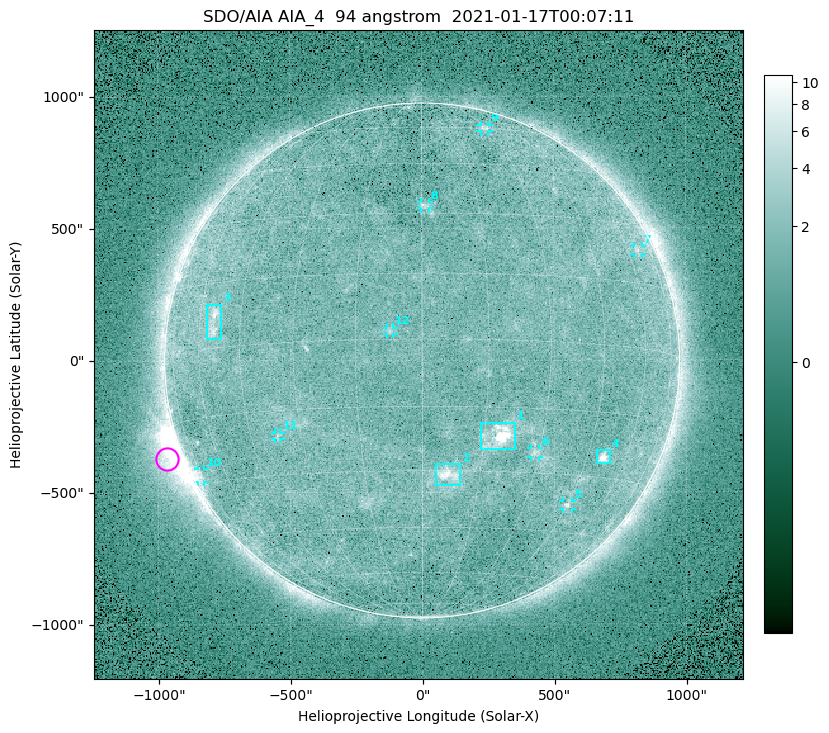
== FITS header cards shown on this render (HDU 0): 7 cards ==
TELESCOP= 'SDO/AIA '
INSTRUME= 'AIA_4   '
WAVELNTH=                   94
WAVEUNIT= 'angstrom'
DATE-OBS= '2021-01-17T00:07:11.12'
CTYPE1  = 'HPLN-TAN'
CTYPE2  = 'HPLT-TAN'

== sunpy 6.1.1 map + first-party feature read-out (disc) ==
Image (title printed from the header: SDO/AIA AIA_4  94 angstrom  2021-01-17T00:07:11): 512 x 512 px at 4.8 arcsec/px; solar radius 976 arcsec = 203 px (full disc in frame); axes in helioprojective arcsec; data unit not stated in the header (colour bar unlabelled)
Orientation: roll -0.138 deg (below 1 deg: not rotated)
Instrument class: DISC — disc imager (sunpy class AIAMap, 94 A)
Bright regions (active regions / flare kernels): reference = the median radial profile (limb darkening/brightening removed); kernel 5 px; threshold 5 sigma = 1.91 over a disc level ~1.65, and >= 1.15x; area >= 9 px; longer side >= 5 px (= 24 arcsec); searched inside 0.97 R_sun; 12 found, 12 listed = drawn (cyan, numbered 1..; 8 of them under ~33 arcsec drawn as corner ticks so the feature stays visible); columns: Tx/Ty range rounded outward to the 10 arcsec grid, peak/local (2 s.f.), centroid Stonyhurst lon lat
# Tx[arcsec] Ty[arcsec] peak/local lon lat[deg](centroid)
1 220..350 -340..-230 12 +19 -22
2 50..150 -470..-390 5.4 +7 -31
3 -820..-760 80..220 4.7 -54 +6
4 660..710 -390..-340 8.1 +51 -25
5 530..570 -570..-530 3.6 +45 -38
6 410..440 -370..-330 3 +29 -25
7 800..840 400..430 2.6 +66 +23
8 -10..30 570..600 2.9 +1 +32
9 220..260 870..890 2.6 +30 +60
10 -850..-820 -460..-410 2.8 -75 -28
11 -560..-530 -300..-270 2.5 -37 -21
12 -140..-110 100..130 2.7 -7 +2
Off-limb structures (1.02-1.3 R_sun): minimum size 50 px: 4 found; the strongest spans PA ~95..130 deg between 1.02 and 1.22 R_sun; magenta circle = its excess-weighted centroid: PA ~110 deg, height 1.06 R_sun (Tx ~-970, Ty ~-370 arcsec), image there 4.9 x the reference